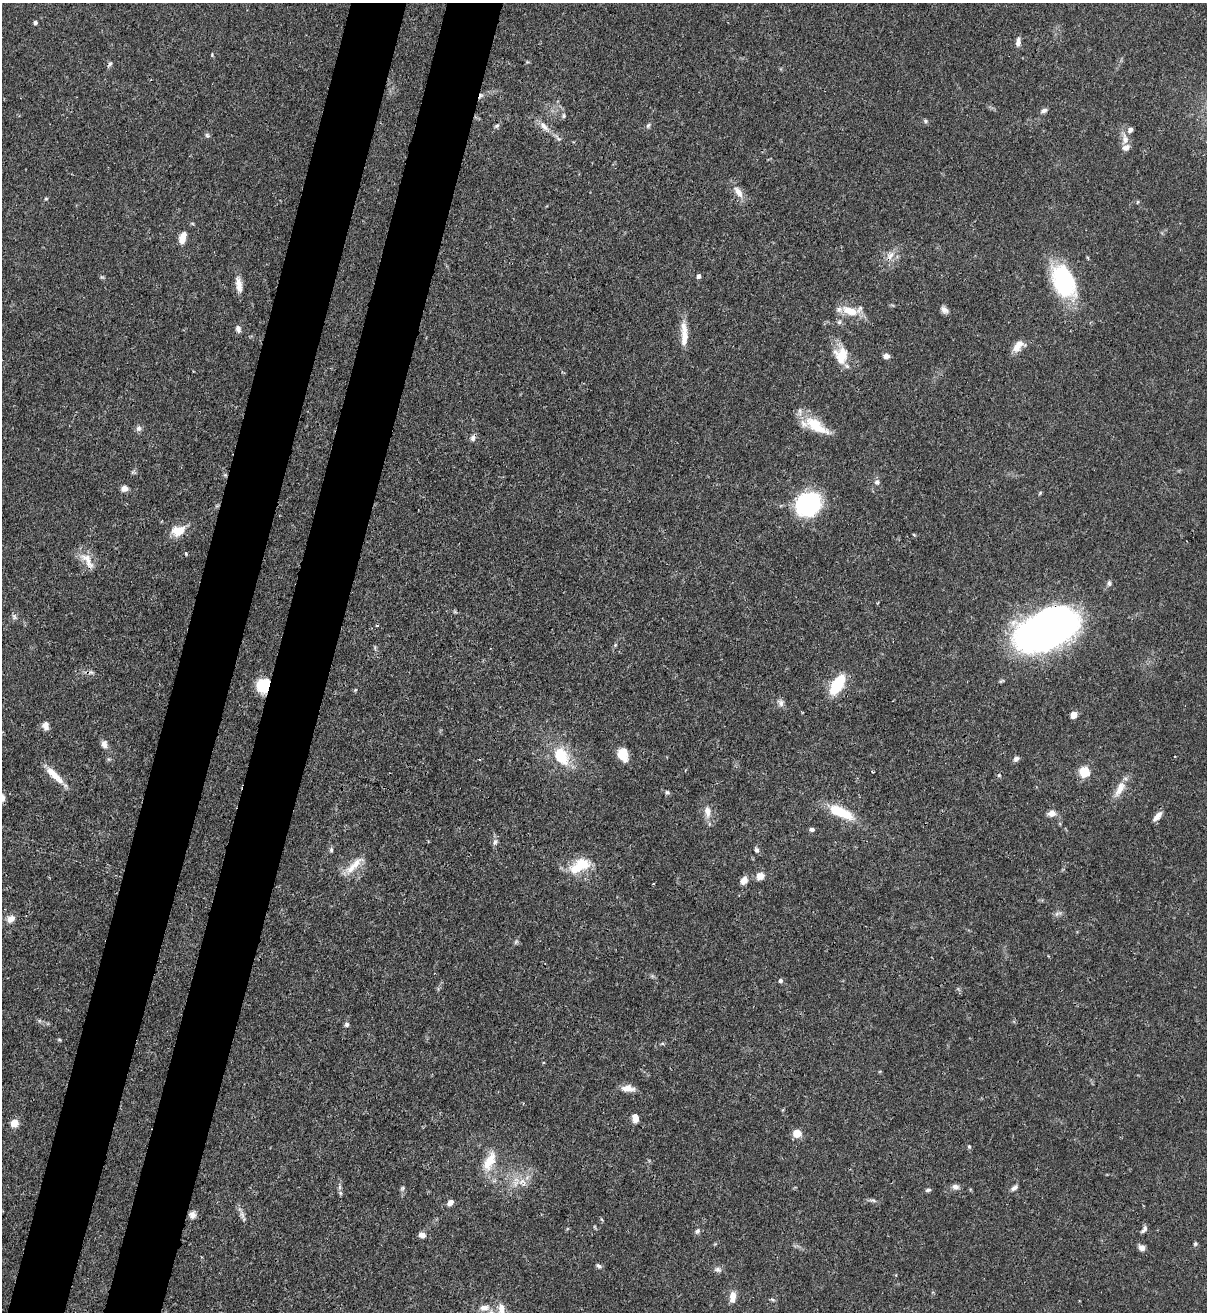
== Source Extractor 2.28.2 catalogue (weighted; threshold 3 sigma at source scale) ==
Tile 7 of 4 x 4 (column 3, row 2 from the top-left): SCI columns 2629-3833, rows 2656-3965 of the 5389 x 5307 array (HDU 1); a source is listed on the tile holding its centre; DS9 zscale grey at full resolution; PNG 1209 x 1314 px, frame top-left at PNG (2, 3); no overlay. Shown black and unused: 9% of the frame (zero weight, under 3 of 4 exposures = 7% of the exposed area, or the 3 px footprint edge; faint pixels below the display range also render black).
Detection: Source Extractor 2.28.2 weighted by HDU 2 'WHT'; one run over the whole footprint, this tile lists its part. Background 0.1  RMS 0.0041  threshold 0.0186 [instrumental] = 3 sigma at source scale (4.5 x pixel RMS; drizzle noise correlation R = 1.50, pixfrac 1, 0.05/0.05 arcsec/px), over >= 5 px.
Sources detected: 108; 2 cosmic-ray / hot-pixel residue — not listed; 3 inside a brighter listed object's ellipse — not listed separately; the other 103 listed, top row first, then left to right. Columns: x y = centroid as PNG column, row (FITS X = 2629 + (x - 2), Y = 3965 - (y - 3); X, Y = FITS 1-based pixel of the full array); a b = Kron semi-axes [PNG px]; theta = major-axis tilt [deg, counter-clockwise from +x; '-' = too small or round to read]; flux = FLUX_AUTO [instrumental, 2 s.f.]
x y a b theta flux
35 22 4 4 - 1
1018 42 11 6 88 1.9
212 54 5 4 - 0.45
110 64 9 5 51 0.86
481 96 9 5 63 1.1
1044 111 9 5 21 1.3
564 116 6 5 - 0.77
925 121 6 5 - 0.79
648 125 7 5 62 0.86
497 126 8 5 28 0.86
544 126 18 8 -49 3.4
207 135 6 5 - 0.81
1125 139 19 9 -82 3.8
738 192 18 8 -55 4
46 199 5 3 - 0.46
1137 202 5 3 - 0.37
182 238 14 7 74 4.2
890 256 14 6 55 2.6
699 276 5 4 - 1.2
1063 281 38 22 -65 38
239 285 20 8 -81 4
944 310 10 7 -43 1.9
850 311 23 11 -19 8.2
839 322 6 6 - 0.89
238 329 9 6 -75 1.6
684 334 33 8 -88 6.8
1018 346 16 9 43 4.5
842 355 17 13 88 11
886 356 7 5 -2 1.8
815 426 35 13 -26 13
139 428 8 7 - 1.4
473 438 9 6 74 1.4
225 475 5 5 - 0.58
877 482 8 7 - 1.4
124 488 7 6 - 2.3
808 504 21 17 40 59
178 531 10 7 17 10
914 535 4 3 - 0.46
87 560 29 11 -54 5.6
1109 583 9 5 -90 0.97
14 617 7 4 -89 0.9
377 625 5 3 - 0.39
1046 629 64 35 24 180
837 684 23 11 58 16
263 685 14 12 57 11
355 690 5 4 - 0.44
781 703 10 8 -62 1.7
1073 715 6 5 - 4.1
45 726 10 8 -80 2.3
104 744 10 8 -74 2.1
623 755 14 10 -72 6.5
561 756 20 14 -58 15
1016 759 8 6 44 1.3
872 772 3 2 - 0.45
1085 772 6 6 - 26
53 773 24 10 -43 6.5
1120 789 26 10 60 5.3
667 792 6 5 - 0.76
707 812 17 8 -83 3.7
840 812 29 10 -25 16
1052 813 9 7 18 2.7
1157 816 13 6 47 2.6
812 829 6 5 - 1.1
495 842 9 6 75 1.4
331 850 7 4 82 0.84
756 850 7 6 - 0.96
356 864 26 11 44 6.4
579 866 31 15 28 13
760 876 9 8 - 3.3
744 880 9 8 - 2.8
654 883 3 2 - 0.53
1058 913 12 3 15 0.91
10 919 12 9 31 2.9
516 942 7 4 46 0.7
780 981 5 5 - 1
347 1025 6 6 - 1
59 1040 6 4 -2 0.48
628 1088 14 7 -4 4
635 1118 8 6 -85 3.6
14 1123 9 8 - 3.6
797 1133 9 8 - 4.9
969 1147 6 4 -68 0.61
489 1161 27 12 64 8.6
955 1187 9 7 -15 1.8
402 1188 6 5 - 0.72
1014 1188 11 5 36 1.3
928 1190 7 5 10 0.85
340 1193 6 5 - 0.75
873 1200 11 4 -12 1.1
450 1202 6 5 - 2.2
192 1215 9 9 - 2
242 1215 13 5 -75 1.9
1144 1229 9 5 53 1.3
697 1231 8 6 69 1.1
422 1235 8 6 -16 2
1195 1244 6 5 - 0.65
1142 1248 8 7 - 1.9
598 1266 8 5 -38 0.94
718 1269 10 7 -30 1.5
733 1297 13 7 83 3.9
772 1299 8 3 -19 0.59
484 1308 14 9 5 3.4
502 1309 24 10 84 5.3
Overlapping masked pixels (flux is a lower limit): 4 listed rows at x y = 481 96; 225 475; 1046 629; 263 685
Isophote crosses this tile's border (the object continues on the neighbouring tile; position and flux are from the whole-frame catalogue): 1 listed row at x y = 502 1309